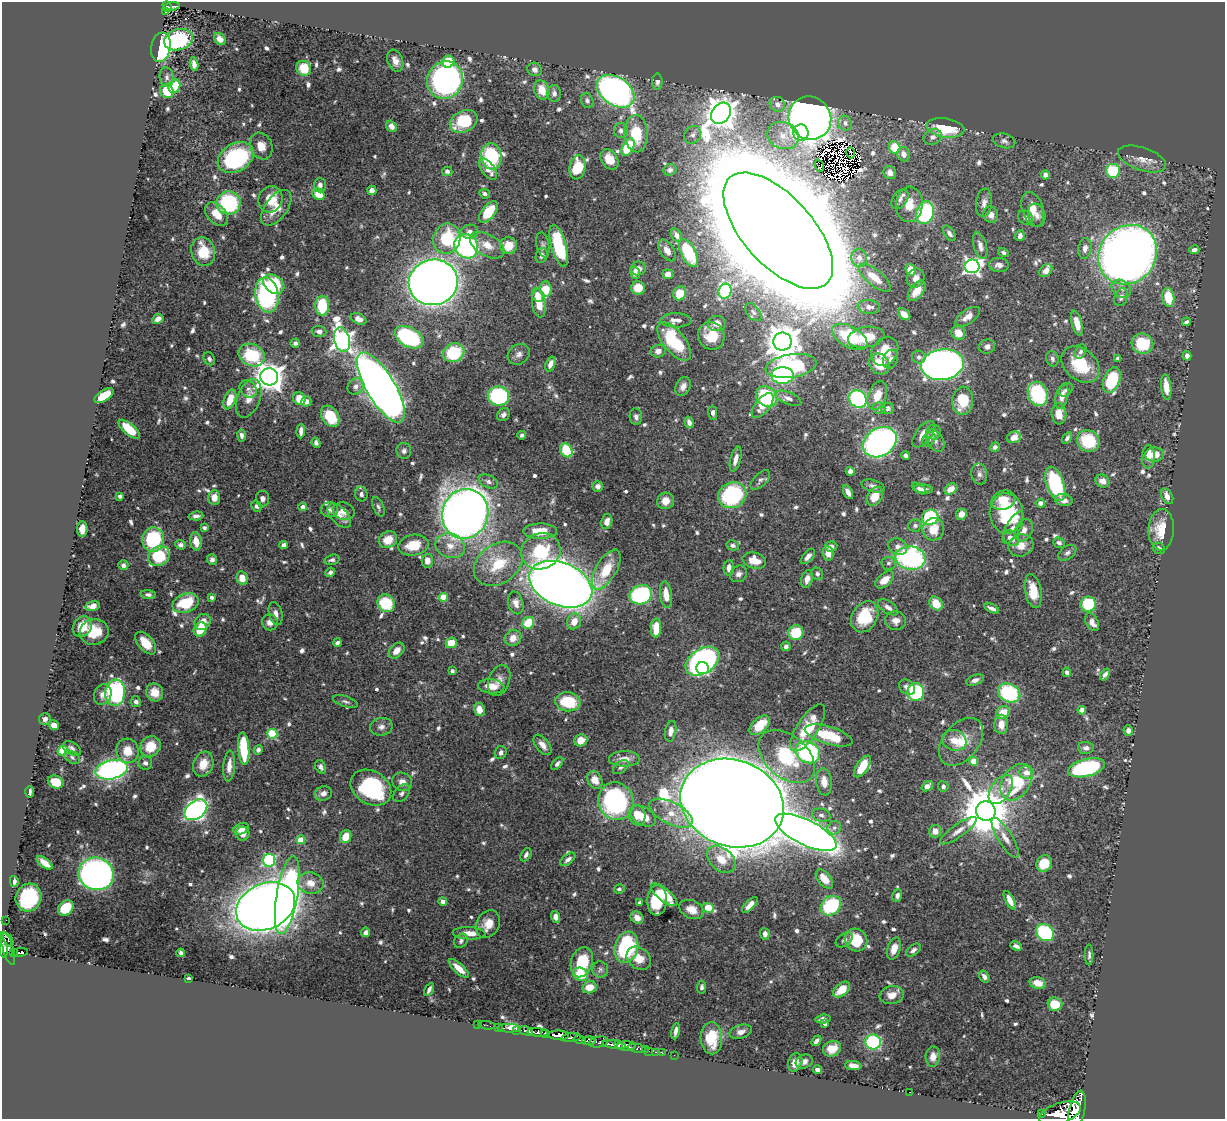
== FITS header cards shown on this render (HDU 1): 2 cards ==
NAXIS1  =                 1223
NAXIS2  =                 1117

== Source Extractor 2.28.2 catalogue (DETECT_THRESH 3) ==
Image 1223 x 1117 px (HDU 1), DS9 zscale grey, 1 PNG px = 1 image px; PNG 1227 x 1121 px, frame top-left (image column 1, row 1117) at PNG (2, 2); each listed source drawn as its Kron ellipse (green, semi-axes under 4 px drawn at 4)
Background 0.919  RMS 0.014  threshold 0.0418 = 3 sigma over >= 5 px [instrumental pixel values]
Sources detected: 790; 13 with non-positive FLUX_AUTO (blend fragments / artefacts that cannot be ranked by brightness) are neither listed nor drawn; of the other 777, the 500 brightest by FLUX_AUTO listed and drawn (277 fainter detections omitted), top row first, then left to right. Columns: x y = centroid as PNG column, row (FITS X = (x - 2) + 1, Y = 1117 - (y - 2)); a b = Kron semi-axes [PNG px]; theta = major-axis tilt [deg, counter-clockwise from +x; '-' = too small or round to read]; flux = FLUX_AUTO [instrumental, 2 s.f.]
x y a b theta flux
172 6 7 3 7 61
167 7 5 4 - 69
165 12 3 3 - 15
220 39 7 5 -44 6
178 40 15 10 17 93
161 47 15 9 81 94
395 61 11 7 -70 7.1
448 62 6 6 - 26
194 64 7 4 -83 5.2
304 68 8 7 - 24
534 69 7 6 - 4.5
167 77 10 7 -84 4.2
445 80 19 17 60 370
657 82 8 5 89 3.5
174 86 7 5 64 33
542 90 10 7 -71 17
167 91 7 6 - 27
616 91 21 14 -34 490
554 93 8 7 - 4.3
587 101 8 6 -66 2.7
777 104 8 7 - 5
721 113 11 9 51 1800
810 118 22 21 - 890
464 121 14 10 25 45
845 123 7 7 - 4.4
391 126 6 5 - 5.8
945 128 19 9 -8 50
621 130 7 7 - 4.3
801 133 8 7 - 46
636 134 19 12 -87 35
693 135 9 8 - 4
783 136 16 13 -21 14
932 137 9 7 19 5
1004 141 11 7 -16 3.6
261 146 14 11 -68 12
628 147 9 5 63 52
895 147 6 5 - 37
851 153 5 2 - 3
904 154 7 6 - 7.3
491 156 13 10 -84 90
236 158 19 14 30 130
609 159 11 8 -55 16
1142 159 25 11 -18 13
819 166 6 3 -70 4.3
577 167 12 8 81 40
488 169 12 6 -55 9
670 170 6 6 - 3
447 171 5 4 - 3.5
1113 171 7 7 - 51
890 173 7 6 - 7
1045 175 4 4 - 5.4
320 185 7 6 - 4.2
372 190 5 4 - 6.3
319 194 6 5 - 19
485 194 5 4 - 2.8
271 199 13 12 - 19
900 199 11 7 57 4
229 203 12 11 - 98
984 203 14 8 83 5.9
909 204 18 13 86 18
276 208 20 11 53 18
1033 209 18 10 -72 15
488 212 13 6 53 28
925 213 11 8 73 100
217 214 14 9 -46 15
991 215 8 7 - 5.8
1037 215 12 8 -73 5.6
1026 218 8 6 -39 4.5
778 231 72 34 -48 35000
469 232 9 7 10 4.9
949 233 9 5 -57 4
677 235 7 5 -61 4.3
1020 236 5 4 - 4.6
447 239 15 13 71 54
487 245 19 10 -31 14
543 245 12 6 -79 3.5
466 246 13 11 -53 180
508 246 8 8 - 18
559 246 22 7 -74 76
980 246 14 6 -75 6
1085 248 10 6 80 5.2
667 250 12 6 -55 8.5
1194 250 5 4 - 3.4
203 252 14 11 -74 32
689 253 15 7 -63 31
1004 253 5 4 - 2.7
1128 255 31 28 48 1100
542 256 7 6 - 3.9
859 258 9 8 - 6.6
999 265 10 7 -4 5.6
972 266 7 7 - 330
638 269 7 7 - 6.2
911 270 6 4 -58 20
1046 271 7 5 42 7
635 273 6 4 -75 6
668 274 5 4 - 7.4
875 278 20 8 -40 17
916 278 10 8 57 6.8
433 282 24 22 15 1600
274 284 11 8 -36 51
638 288 7 6 - 19
546 289 7 6 - 24
1121 289 10 8 -33 5.5
725 291 7 6 - 75
917 291 12 6 52 12
680 293 7 6 - 17
267 295 17 11 -80 140
538 295 7 5 -67 6.8
1121 297 9 6 67 3.9
1168 297 9 6 -82 28
539 303 14 7 -84 17
322 306 10 7 -90 45
869 307 11 7 -7 6.9
753 312 10 6 -51 3.9
904 314 7 5 -43 7.1
968 317 14 7 35 9
158 319 6 4 27 6.1
359 319 8 5 -26 5.5
676 320 15 7 0 6
1186 322 4 3 - 2.9
717 323 9 7 2 9
1077 323 13 5 -75 12
319 331 7 5 -6 4.1
958 333 7 6 - 14
711 336 14 13 - 28
409 337 15 9 -29 130
850 337 19 10 -29 63
866 337 18 10 10 26
342 340 12 7 -75 590
674 342 23 10 -51 62
783 342 9 9 - 2400
295 343 5 4 - 2.9
1142 344 11 10 - 34
987 346 8 7 - 4.2
658 351 7 6 - 5.4
885 351 15 12 54 24
1081 351 7 5 65 2.7
454 353 11 9 23 55
519 354 11 9 37 5.5
252 355 13 11 -24 53
1187 356 5 4 - 5.6
919 357 7 6 - 2.8
1118 358 4 4 - 3
209 359 7 5 -61 2.9
890 359 10 7 65 4.1
1052 359 8 6 -72 2.8
550 364 8 4 69 5.9
879 364 11 9 -50 23
942 365 21 15 9 900
1081 365 21 15 -41 38
791 366 25 12 9 120
783 375 11 8 0 84
269 377 9 8 - 1400
1112 380 13 8 69 67
355 386 8 7 - 4.8
683 386 10 7 64 5.7
1166 387 12 5 -84 13
381 388 40 14 -59 1400
248 389 9 7 -44 4.3
1066 390 7 5 43 2.7
1038 394 12 9 -68 81
877 395 15 9 70 16
104 396 11 5 34 25
498 396 10 9 - 110
1062 396 13 6 76 7.6
767 397 11 9 -36 110
249 398 20 11 69 12
788 398 14 6 -22 5.2
299 399 7 6 - 15
858 399 9 8 - 110
230 400 10 6 68 18
306 401 5 5 - 5.9
963 401 14 10 86 32
762 406 15 7 52 11
879 408 6 5 - 3.5
887 408 6 5 - 3.9
713 413 7 4 -89 3.3
1059 414 10 7 -85 11
503 415 7 6 - 3.5
330 416 11 8 -56 33
636 417 8 6 -81 3.8
689 422 6 4 -73 4
129 429 13 5 -40 28
301 431 7 4 87 4.6
934 432 7 7 - 4.8
924 434 15 7 53 12
242 435 6 4 -81 3.4
522 435 4 4 - 2.8
1014 437 7 6 - 7.5
1067 438 6 4 57 3
929 439 7 6 - 2.8
935 441 12 8 -57 5.6
1088 441 12 10 -36 51
880 442 18 14 33 320
316 443 5 4 - 3.2
995 447 5 4 - 3.3
566 450 7 6 - 39
404 451 8 7 - 3.4
906 455 4 4 - 3.6
1154 455 9 7 -3 13
1148 457 12 6 87 11
736 459 13 5 75 7.2
850 471 4 4 - 5.1
979 474 10 7 -80 4.2
760 480 12 6 45 3.4
488 481 10 6 -27 4.5
1102 481 7 6 - 8
1055 484 18 8 -70 89
598 486 5 5 - 5
873 486 12 6 -17 4.3
919 489 8 4 -35 2.9
923 489 9 4 -7 3.9
951 489 7 5 33 8.1
848 492 7 4 -61 5.5
361 494 7 6 - 3.4
732 495 15 12 27 110
120 496 4 4 - 3.1
875 496 10 7 58 17
1167 496 8 5 -63 6.4
214 498 7 6 - 9.6
262 498 8 6 -84 4
1003 500 12 9 22 16
1064 500 9 6 -11 6
665 501 8 8 - 9.3
1040 503 4 4 - 6.9
256 506 6 5 - 2.8
303 507 4 4 - 4.5
378 507 10 5 -67 2.9
329 510 9 7 7 3.7
344 511 11 8 -15 10
1006 513 20 16 -88 73
465 514 25 23 71 1100
961 514 5 5 - 10
196 516 7 4 7 3.8
339 516 15 8 -46 7.5
930 517 8 7 - 100
607 522 8 5 77 6.1
915 526 7 6 - 3.2
1013 527 18 7 62 5.9
204 528 4 3 - 3.1
82 529 8 5 89 11
933 529 11 10 - 19
1024 530 12 8 64 6.9
1161 530 20 13 87 25
540 531 17 7 -1 20
1011 538 9 6 -41 8.7
153 539 12 11 - 82
388 540 9 8 - 15
196 541 9 5 -80 13
1059 543 6 5 - 3.4
181 545 5 4 - 3.6
284 545 4 4 - 4.1
413 545 15 10 11 23
733 545 6 5 - 3.3
1021 545 12 11 - 13
450 546 15 12 -20 13
831 546 6 5 - 4.2
898 547 10 8 -29 5.8
1159 548 6 5 - 3.1
541 551 20 18 21 51
828 553 7 5 -83 10
1067 553 10 6 37 3.5
159 556 11 9 33 47
808 556 9 5 49 5.1
910 558 15 11 -10 180
212 560 5 5 - 3.2
332 560 8 5 15 3
427 561 7 5 -89 6.3
754 561 12 8 -15 16
888 563 7 6 - 2.8
498 564 26 19 35 44
123 565 5 5 - 3.3
729 568 8 5 87 6.6
606 570 22 10 59 28
330 572 5 4 - 2.8
739 574 9 7 39 4.4
817 574 6 5 - 2.9
242 578 7 5 -75 13
807 579 9 6 73 6.7
885 580 11 6 40 12
561 584 33 21 -23 1700
1033 591 17 8 -79 21
148 595 7 4 -5 3.1
641 595 11 9 20 110
666 595 13 6 -82 14
211 597 4 4 - 3
443 597 5 4 - 23
186 603 13 9 20 40
386 603 9 8 - 48
516 603 11 7 -75 6.8
936 603 7 6 - 19
1088 604 7 7 - 71
93 606 7 5 14 13
888 607 11 6 -34 5.2
992 608 8 3 -22 3.8
276 614 12 6 -75 5.5
865 617 16 12 59 38
574 621 8 6 65 12
896 621 10 9 - 7.3
203 622 8 7 - 12
270 622 8 7 - 6.8
1092 622 10 6 -60 6.8
528 623 6 5 - 31
82 627 11 9 58 19
656 628 10 5 88 21
200 629 7 6 - 21
94 632 14 13 - 26
796 633 7 7 - 31
513 638 9 7 39 10
146 643 13 7 -50 20
337 643 4 4 - 2.7
451 643 5 5 - 25
786 646 5 4 - 2.7
397 651 9 6 45 9.7
702 661 18 12 34 320
703 668 6 6 - 110
452 671 3 3 - 2.9
1067 672 4 4 - 2.9
1105 674 6 4 55 3.2
499 680 16 10 70 8.2
975 680 9 5 20 4.7
491 686 13 7 -4 15
907 687 9 6 -42 4.9
155 692 9 8 - 12
916 692 9 8 - 89
115 693 13 10 84 160
1009 693 11 9 -27 92
103 694 10 8 67 7
136 702 5 5 - 3.8
345 702 13 5 -18 3.1
568 702 12 9 -7 44
479 710 7 5 -80 9.8
1082 710 4 4 - 14
1003 713 7 6 - 17
45 719 6 5 - 3.1
1001 724 10 7 90 9.7
54 725 5 4 - 10
760 725 12 7 42 23
381 727 11 9 11 5.2
808 728 27 10 56 39
1128 730 5 4 - 3.8
671 731 10 5 79 7.3
272 734 5 5 - 69
829 735 25 9 -17 38
581 740 6 6 - 12
954 740 12 10 -20 13
961 742 27 17 51 26
542 745 12 6 -52 7.1
150 746 11 9 44 24
72 748 10 6 -32 3.1
1086 748 8 6 -5 3.7
244 749 16 5 -85 59
258 750 5 4 - 3.2
63 751 5 4 - 57
127 751 12 11 - 17
501 752 7 5 67 3.4
808 752 13 10 -30 120
787 756 32 21 -41 61
72 757 8 5 -35 2.7
624 759 15 7 0 9.7
974 761 4 4 - 22
145 763 7 6 - 3.5
203 764 13 9 70 16
557 764 7 4 48 2.8
229 766 15 6 86 9.4
862 766 12 6 57 29
321 767 7 5 -61 3.2
621 767 9 5 37 3.6
1086 768 19 8 14 140
111 770 16 9 12 300
1026 772 7 6 - 10
595 780 9 7 -60 12
56 782 8 6 -25 27
402 782 10 9 - 6.5
824 782 14 8 -83 11
1016 782 20 14 56 73
927 786 6 4 37 13
943 786 5 5 - 2.7
371 788 21 16 -31 96
1001 789 16 9 57 11
30 792 6 3 86 3
323 793 9 7 16 5
402 793 10 6 51 3.4
616 801 19 17 -65 180
732 803 53 43 -20 8900
196 810 13 8 38 460
986 811 10 9 - 6100
671 813 23 11 -27 21
637 815 10 8 -79 14
821 815 9 6 -14 4.2
643 816 14 9 -32 17
834 828 7 6 - 3
241 829 8 5 20 11
935 831 6 6 - 8.3
958 831 22 6 35 8
806 832 33 12 -26 1400
242 834 7 7 - 8.5
346 837 7 5 70 15
1005 838 23 7 -58 9.5
301 840 4 4 - 21
526 855 7 5 58 3.2
568 859 9 5 39 3.9
721 859 16 11 -41 16
269 860 6 6 - 140
45 863 9 4 -37 12
1044 864 8 7 - 27
96 874 18 16 -19 630
824 879 11 6 -50 13
14 881 5 4 - 3.3
310 883 13 10 -11 13
619 889 5 4 - 2.8
287 895 40 10 80 450
664 895 16 6 -39 33
897 896 6 5 - 3.6
28 898 14 12 65 90
657 900 15 10 88 34
1010 900 10 4 -62 8.8
443 901 4 4 - 5.1
640 903 4 3 - 3.4
750 905 10 4 47 7
266 906 30 23 25 1700
831 906 11 9 39 75
66 908 8 6 45 36
708 908 6 4 -20 31
692 909 13 9 -25 10
556 917 6 4 -73 6.9
637 918 7 5 -41 6.1
6 920 2 2 - 5.8
488 924 14 11 59 13
366 932 5 4 - 4.2
469 933 16 6 -3 11
1045 933 9 8 - 99
765 934 5 5 - 4.6
8 940 7 4 -62 160
844 940 9 6 36 2.7
856 940 12 11 - 26
461 941 8 6 48 2.8
1016 946 6 4 -25 3.9
626 947 16 11 74 110
3 948 9 3 -81 590
8 948 17 5 -74 580
894 949 11 6 71 9.7
913 950 8 5 38 3.2
13 952 3 2 - 78
20 952 8 4 4 250
181 953 4 3 - 3
1089 955 10 4 -90 2.7
639 958 13 10 -41 13
582 962 15 11 72 32
459 968 13 5 -42 11
600 969 8 8 - 3
580 974 8 6 -24 24
984 977 6 4 -56 3.8
188 978 4 3 - 3.7
1038 983 8 6 -16 12
589 987 7 6 - 13
702 987 6 4 86 2.8
429 989 7 3 61 3.7
842 990 10 6 41 19
892 995 12 9 10 9.7
1055 1004 7 7 - 19
823 1019 8 4 6 3.2
477 1024 2 2 - 8.6
825 1024 4 4 - 3.7
487 1025 8 3 -9 26
498 1027 2 2 - 12
509 1028 11 4 0 72
517 1030 3 2 - 120
526 1031 7 3 -14 200
676 1031 8 3 80 3.8
537 1032 10 4 -4 1200
741 1032 12 6 15 5.8
545 1034 4 3 - 350
559 1035 10 4 -2 2900
571 1038 10 3 7 550
711 1038 16 11 -87 27
580 1040 6 3 -12 430
589 1041 7 4 5 650
816 1041 6 3 49 3.3
599 1042 10 5 10 280
873 1042 8 7 - 93
618 1044 4 2 - 470
614 1045 11 3 -8 1900
627 1046 9 4 1 1500
637 1048 9 3 -11 120
832 1049 9 7 25 12
645 1050 3 2 - 26
649 1051 2 2 - 17
656 1052 3 2 - 37
662 1053 2 2 - 14
674 1055 2 2 - 8.7
933 1056 10 7 85 6.4
795 1062 9 7 73 11
804 1062 9 6 21 5.1
853 1066 8 4 -6 6.9
817 1070 5 4 - 3.9
910 1092 2 2 - 15
1077 1110 20 8 77 5200
1060 1113 22 10 18 5400
1042 1114 3 3 - 120
At the frame edge (FLAGS 8, measured only in part): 2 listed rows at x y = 3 948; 1077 1110
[277 fainter detections neither listed nor drawn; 13 non-positive-flux detections neither listed nor drawn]